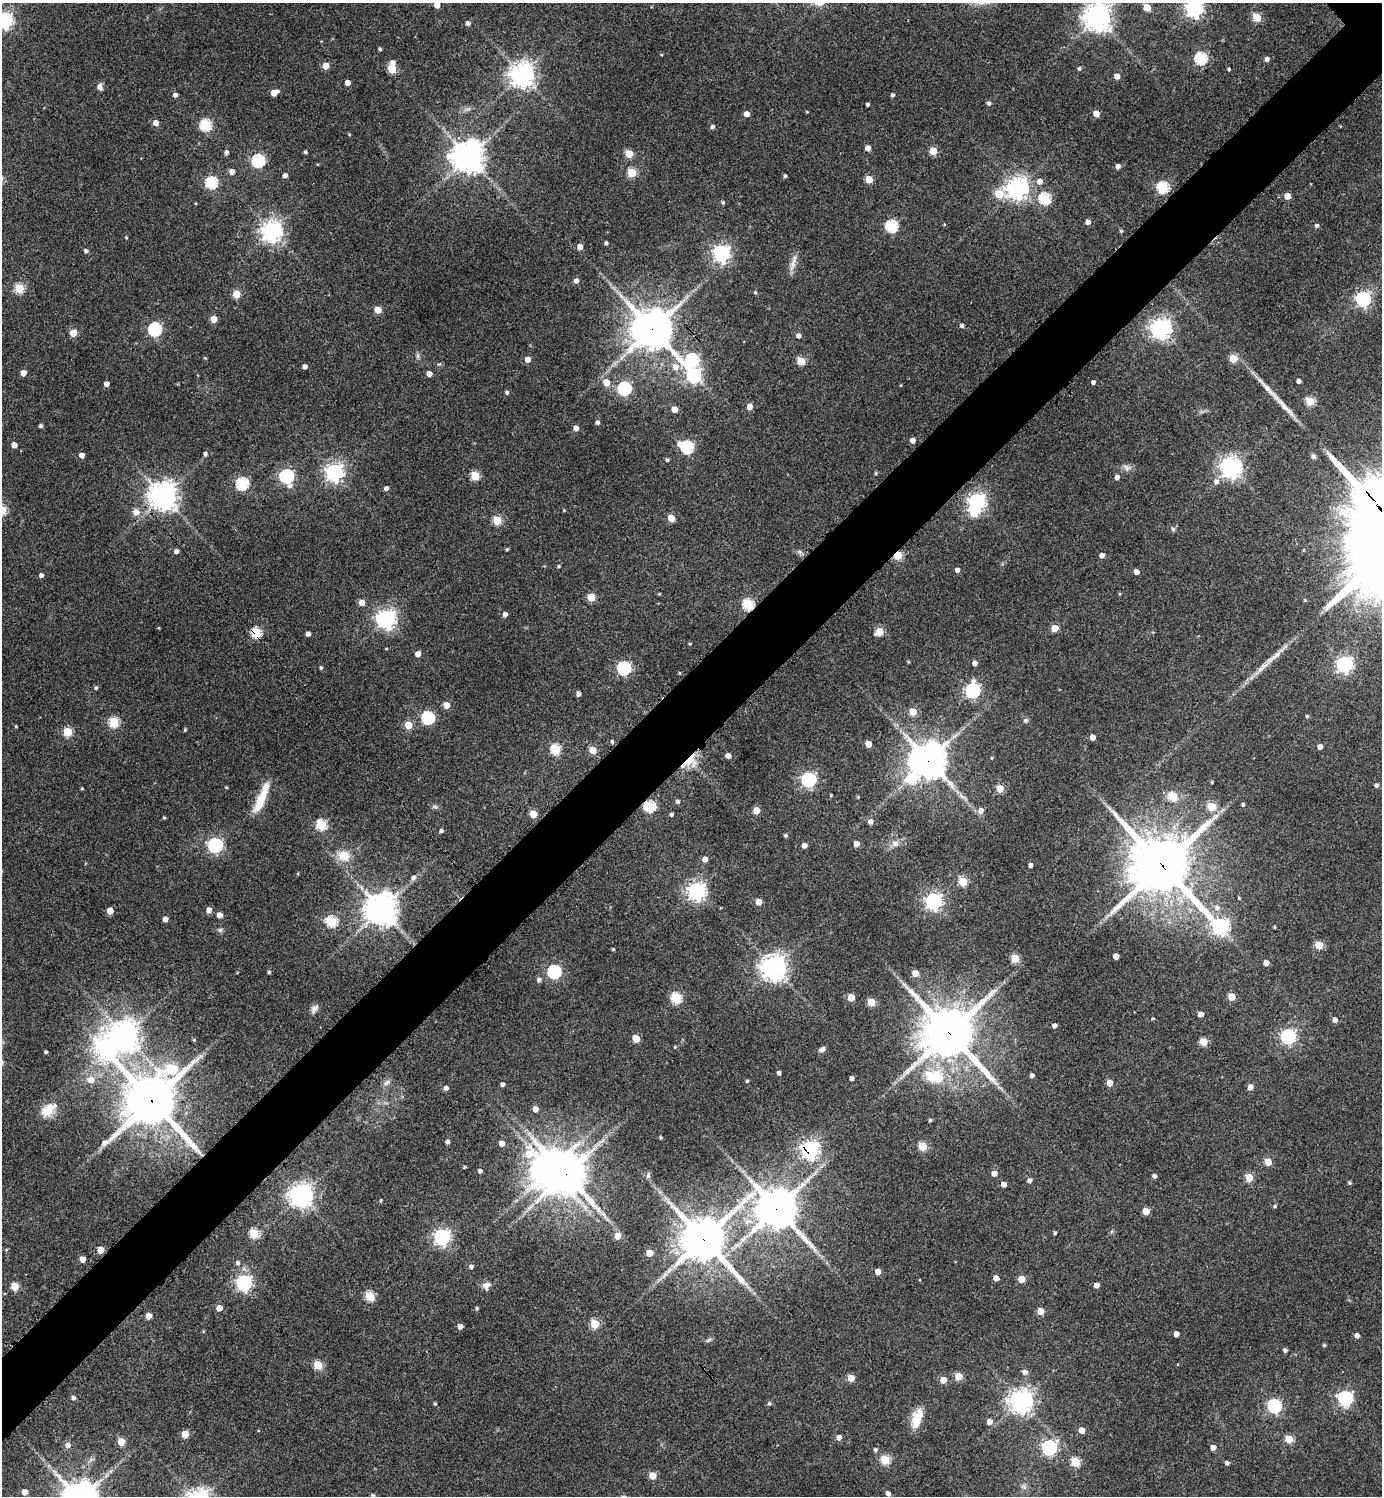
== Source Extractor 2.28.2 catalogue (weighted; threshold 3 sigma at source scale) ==
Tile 7 of 4 x 4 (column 3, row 2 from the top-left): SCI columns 3066-4445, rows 2995-4488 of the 5989 x 5991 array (HDU 1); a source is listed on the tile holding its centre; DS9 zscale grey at full resolution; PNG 1384 x 1498 px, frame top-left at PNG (2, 3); no overlay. Shown black and unused: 6% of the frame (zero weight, under 3 of 4 exposures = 1% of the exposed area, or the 3 px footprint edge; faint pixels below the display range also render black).
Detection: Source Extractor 2.28.2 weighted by HDU 2 'WHT'; one run over the whole footprint, this tile lists its part. Background 0.0624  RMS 0.0053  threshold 0.024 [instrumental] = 3 sigma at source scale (4.5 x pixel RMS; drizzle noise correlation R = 1.50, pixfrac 1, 0.05/0.05 arcsec/px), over >= 5 px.
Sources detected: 351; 2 inside a brighter object's white glare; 1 cosmic-ray / hot-pixel residue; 1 long thin detection or spike segment (spike, bleed or trail) — not listed; the other 347 listed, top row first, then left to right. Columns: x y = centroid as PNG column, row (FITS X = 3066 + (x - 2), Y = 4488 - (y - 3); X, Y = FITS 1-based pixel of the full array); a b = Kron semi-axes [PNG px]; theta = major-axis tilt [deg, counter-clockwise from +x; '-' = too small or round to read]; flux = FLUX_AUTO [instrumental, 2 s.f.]
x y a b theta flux
437 5 5 4 - 4.3
1147 7 5 5 - 14
1194 8 7 6 - 210
1098 17 8 8 - 600
1257 17 5 5 - 20
4 20 6 6 - 180
468 23 4 4 - 2
380 49 4 3 - 0.85
661 55 4 3 - 0.47
1201 58 6 5 - 59
1267 59 5 5 - 2
392 63 5 5 - 2.4
326 66 5 5 - 7.4
392 69 5 5 - 22
1079 69 5 4 - 0.91
1229 69 3 3 - 0.89
522 74 8 7 - 500
1117 76 4 4 - 4.1
347 83 4 4 - 3.7
100 87 8 6 -73 2.2
274 93 6 4 22 7.5
175 95 4 4 - 1.8
893 95 4 4 - 1.2
989 103 5 4 - 1.4
867 104 3 3 - 1.1
746 114 4 4 - 4.1
1096 114 5 4 - 6.2
156 123 5 5 - 3.3
205 125 6 5 - 48
712 127 5 4 - 1.4
349 134 4 3 - 0.48
868 148 4 4 - 3.9
933 151 5 5 - 14
226 152 4 4 - 1.8
305 152 4 3 - 0.91
629 154 5 5 - 14
468 157 11 10 - 720
258 161 6 6 - 76
1118 166 4 4 - 2.5
232 172 5 5 - 3
632 172 5 5 - 24
285 175 5 5 - 1.8
785 176 4 3 - 1
869 179 5 5 - 12
1040 181 5 5 - 3.5
211 183 6 5 - 53
1163 187 6 5 - 54
1017 188 7 7 - 370
999 194 6 5 - 15
1287 196 4 4 - 6.5
1045 198 6 5 - 48
723 202 5 4 - 0.85
1088 222 4 4 - 2.7
891 226 6 6 - 55
1317 226 4 4 - 1.4
271 231 7 7 - 330
1121 231 4 4 - 0.67
126 238 4 3 - 0.42
606 243 4 3 - 1.1
580 247 4 4 - 4.5
86 251 5 4 - 1.4
721 253 6 6 - 200
793 263 21 7 72 4
576 281 5 5 - 2.3
19 288 5 5 - 29
755 292 5 4 - 0.6
236 294 5 5 - 16
1363 299 6 6 - 130
378 310 5 5 - 9.6
214 319 5 4 - 8.3
962 325 4 4 - 1.4
1161 328 7 7 - 320
155 329 6 6 - 76
652 329 13 13 - 1400
73 333 5 5 - 11
798 336 5 4 - 2.3
418 356 8 4 82 1.1
205 358 5 3 - 0.44
528 359 5 5 - 4.7
1233 359 5 5 - 15
692 360 10 7 0 59
801 361 5 5 - 18
305 366 4 4 - 2.2
675 367 7 7 - 4.1
23 373 4 4 - 4.2
429 374 4 4 - 3.1
693 376 7 6 - 94
1299 381 4 4 - 2
606 382 5 5 - 8.5
1093 382 4 4 - 1.5
106 384 4 4 - 3
624 389 6 6 - 82
507 392 4 4 - 1.2
1310 401 5 5 - 21
750 407 5 4 - 4.5
674 409 5 4 - 6
597 422 4 4 - 1.7
40 426 4 3 - 1.3
576 428 4 4 - 3.4
913 440 4 4 - 2.9
680 444 6 6 - 2.8
14 445 4 4 - 4.1
687 447 6 6 - 59
205 454 4 4 - 1.4
82 455 4 4 - 3.4
1313 456 6 5 - 1.4
667 460 4 4 - 0.97
1126 467 10 7 -36 2.3
1231 468 7 7 - 320
334 472 6 6 - 230
876 473 4 4 - 0.61
287 476 7 6 - 96
475 476 5 5 - 23
1117 477 5 5 - 2.2
1216 482 7 6 - 2.1
242 484 6 6 - 63
386 488 4 4 - 1.8
163 496 9 9 - 560
976 502 6 6 - 200
2 510 5 5 - 30
564 510 4 3 - 0.43
136 512 5 5 - 5.8
671 518 5 5 - 9
497 520 5 5 - 20
1173 529 5 5 - 0.94
507 549 4 3 - 0.73
176 551 5 4 - 2.1
898 555 5 4 - 24
1102 555 4 4 - 2.8
558 566 4 3 - 0.73
957 570 4 4 - 2.3
1136 572 4 4 - 3.6
41 575 4 4 - 2
659 594 4 3 - 0.47
591 597 5 5 - 15
1305 600 4 4 - 0.61
362 603 5 5 - 5
748 604 5 5 - 42
505 614 4 4 - 2.5
386 619 7 7 - 250
1055 628 5 5 - 10
879 632 5 5 - 15
256 633 5 5 - 38
308 634 4 4 - 2.3
690 644 3 3 - 0.59
418 654 4 4 - 3.9
1273 657 37 6 39 7.9
974 663 5 4 - 2.5
1344 664 6 6 - 170
321 668 4 4 - 0.9
624 668 6 6 - 90
96 688 4 4 - 0.87
973 690 7 6 - 110
579 694 4 4 - 2.1
446 705 5 4 - 8.2
913 712 5 5 - 9.9
1307 716 4 4 - 0.77
428 717 6 6 - 64
1026 720 7 5 0 0.98
114 722 5 5 - 35
408 725 5 5 - 14
16 726 4 3 - 0.48
185 730 4 3 - 0.6
68 732 5 5 - 25
1093 737 4 4 - 4.3
868 744 5 4 - 7
1320 747 4 4 - 2.6
555 749 5 5 - 32
592 750 5 5 - 11
728 756 4 4 - 3.7
992 758 4 3 - 0.53
928 760 12 11 - 1100
689 761 23 14 32 11
913 778 8 7 - 25
808 780 6 6 - 120
1212 782 3 3 - 0.56
1376 785 4 4 - 1.3
226 787 3 3 - 0.5
82 788 3 3 - 0.57
1000 789 5 5 - 12
831 795 4 3 - 0.42
961 796 11 3 -40 1.8
1172 796 11 9 -48 7.4
858 797 4 3 - 0.52
261 798 38 9 68 13
678 801 5 4 - 1.2
1243 805 4 3 - 0.86
649 806 5 5 - 44
435 807 7 5 -29 1.1
1212 807 5 5 - 21
756 810 5 5 - 9.4
981 810 6 6 - 3.1
533 814 5 5 - 13
671 814 3 3 - 1.1
164 818 4 4 - 0.56
870 821 5 5 - 2.8
321 825 5 5 - 39
441 831 4 3 - 1.4
785 835 4 4 - 0.85
856 843 4 4 - 4.6
895 843 11 8 15 3
215 845 6 6 - 120
804 846 4 4 - 3.1
343 855 14 11 -27 8.8
705 859 4 4 - 3.2
1030 865 4 4 - 1.8
1162 866 20 19 - 2900
413 878 6 6 - 1.8
963 881 5 5 - 25
697 891 6 6 - 240
1239 898 3 3 - 0.54
934 901 6 6 - 190
759 902 5 4 - 7.3
1217 908 7 7 - 2.1
381 909 10 10 - 840
209 910 5 4 - 3.5
110 911 5 4 - 7.8
219 915 4 4 - 4.2
165 919 4 4 - 3.5
331 921 6 5 - 42
1220 926 10 6 -43 190
1274 927 3 3 - 0.53
220 930 7 5 -44 1.1
1319 945 5 5 - 16
613 949 3 3 - 0.64
1116 956 4 4 - 5
1015 958 5 5 - 19
1266 963 4 4 - 4
774 968 8 8 - 540
269 972 4 4 - 0.92
554 972 6 6 - 80
915 973 5 5 - 7.4
539 980 5 5 - 1.7
851 997 5 5 - 9.5
1232 997 5 5 - 13
676 998 5 5 - 40
871 1002 5 5 - 16
315 1008 11 7 57 2.3
1201 1014 4 4 - 3.3
1153 1018 5 3 - 0.57
1335 1020 5 4 - 2.3
1054 1026 4 4 - 2
949 1033 17 16 - 2400
124 1035 18 11 38 600
1288 1036 6 6 - 140
636 1039 5 5 - 11
1204 1042 5 5 - 17
675 1047 4 4 - 0.47
822 1049 8 5 35 1.7
46 1052 3 3 - 0.95
779 1073 4 4 - 1.7
1032 1075 4 4 - 1.7
934 1076 34 20 -12 26
852 1078 4 4 - 2.1
91 1080 7 6 - 4.6
747 1081 4 3 - 0.71
387 1083 10 6 32 2
1110 1083 5 4 - 6.1
503 1084 4 4 - 1.9
1250 1087 5 5 - 3.5
446 1088 5 4 - 2
152 1101 19 18 - 2000
48 1109 22 13 40 9.1
535 1109 5 4 - 4.5
930 1120 4 3 - 0.95
661 1137 4 3 - 0.68
447 1142 4 4 - 1.9
105 1143 9 7 15 2.5
502 1143 4 4 - 4.7
922 1146 5 5 - 21
810 1150 7 6 - 240
1268 1162 5 5 - 9.4
464 1167 3 3 - 0.81
480 1171 4 4 - 1.7
994 1173 4 4 - 3.9
565 1174 13 11 -82 1500
648 1175 8 5 89 1.4
1154 1176 4 4 - 1.6
1249 1177 5 5 - 14
1029 1180 4 4 - 2.1
1349 1183 4 4 - 0.85
1004 1184 4 4 - 3.6
301 1195 7 7 - 450
381 1200 4 3 - 0.62
1275 1206 4 4 - 0.75
777 1209 14 12 -45 1500
1146 1211 5 5 - 7.8
254 1233 5 5 - 27
1055 1233 4 3 - 0.87
618 1236 5 5 - 6
442 1237 6 6 - 160
703 1239 15 14 - 2000
100 1250 5 4 - 8.3
649 1253 5 4 - 9.5
83 1259 5 4 - 4.4
238 1263 5 5 - 1.4
471 1266 4 4 - 1.6
878 1272 4 4 - 6.1
996 1278 4 4 - 3.8
1022 1279 5 5 - 10
920 1280 4 3 - 0.38
244 1283 6 6 - 140
487 1285 11 8 23 2.9
1097 1285 4 4 - 3.4
15 1286 5 5 - 16
370 1296 5 5 - 29
219 1308 4 4 - 5.4
477 1308 4 4 - 0.92
1040 1311 5 5 - 7.9
149 1316 5 4 - 6.3
595 1324 5 5 - 27
460 1326 4 4 - 3.9
203 1331 5 3 - 0.44
1176 1334 4 4 - 3
1357 1335 4 4 - 2.5
709 1340 10 2 35 0.82
1324 1345 4 3 - 0.81
1285 1350 4 4 - 1.3
318 1365 5 5 - 24
1025 1372 5 5 - 2.5
958 1376 5 5 - 13
851 1378 5 5 - 11
943 1380 5 4 - 8.4
73 1398 5 4 - 1.6
1345 1398 6 6 - 120
1021 1401 7 7 - 440
769 1403 5 4 - 0.96
435 1404 4 3 - 0.64
1274 1406 6 6 - 90
917 1420 22 11 77 10
989 1422 5 5 - 4.1
1082 1430 5 4 - 5.7
185 1434 5 5 - 11
839 1437 5 5 - 3.2
1289 1439 5 5 - 16
121 1442 5 5 - 12
68 1445 6 5 - 2.7
1049 1447 6 6 - 120
1213 1447 4 4 - 3.9
875 1450 5 4 - 1.1
885 1460 5 5 - 23
1075 1462 5 5 - 26
1227 1463 4 4 - 1.5
652 1476 5 5 - 9.5
25 1492 5 4 - 4.8
888 1493 4 4 - 2.1
373 1495 4 4 - 1
Overlapping masked pixels (flux is a lower limit): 15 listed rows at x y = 652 329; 163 496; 898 555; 748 604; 256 633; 928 760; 689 761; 649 806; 1162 866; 949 1033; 152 1101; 810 1150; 565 1174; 777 1209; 703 1239
Isophote crosses this tile's border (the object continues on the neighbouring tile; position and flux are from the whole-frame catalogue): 6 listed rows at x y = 437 5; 1194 8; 1098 17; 4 20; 2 510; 373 1495